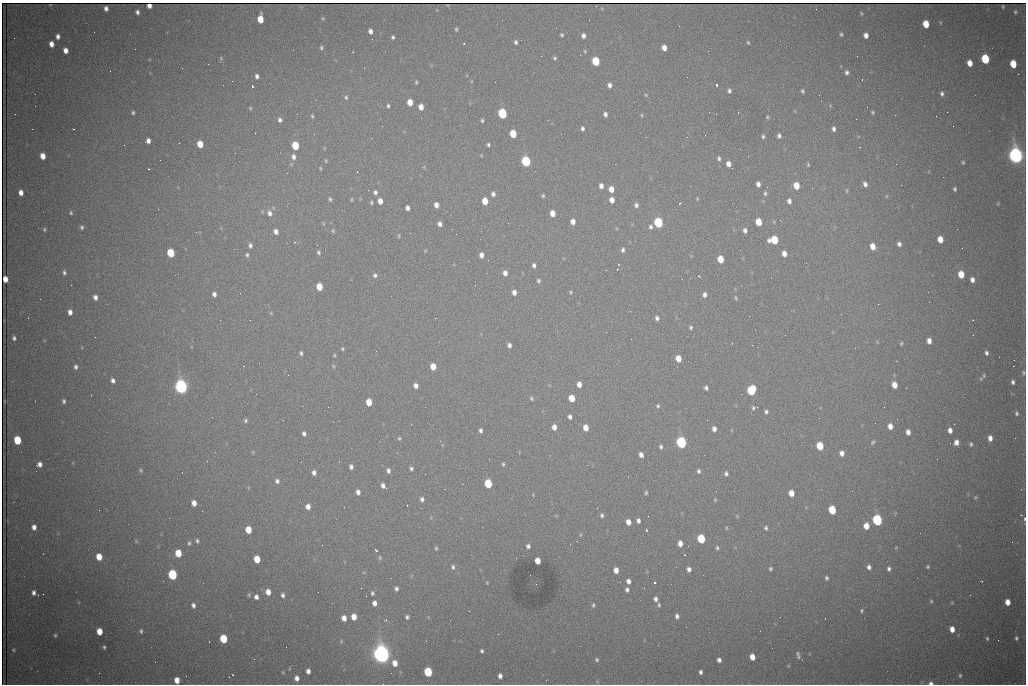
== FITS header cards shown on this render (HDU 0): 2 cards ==
NAXIS1  =                 1024 /fastest changing axis
NAXIS2  =                  682 /next to fastest changing axis

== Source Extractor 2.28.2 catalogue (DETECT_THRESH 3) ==
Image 1024 x 682 px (HDU 0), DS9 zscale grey, 1 PNG px = 1 image px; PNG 1028 x 686 px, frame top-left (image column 1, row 682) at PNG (2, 3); no overlay
Background 2160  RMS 28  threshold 83.8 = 3 sigma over >= 5 px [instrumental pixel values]
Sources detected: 400; all 400 listed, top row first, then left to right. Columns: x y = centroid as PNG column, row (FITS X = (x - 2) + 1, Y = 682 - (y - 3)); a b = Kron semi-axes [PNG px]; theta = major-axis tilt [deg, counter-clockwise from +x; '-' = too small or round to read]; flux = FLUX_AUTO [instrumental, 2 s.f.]
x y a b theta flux
448 5 3 2 - 1.1e+03
149 6 4 4 - 1.1e+04
1003 7 3 2 - 2.2e+03
106 8 5 4 - 7.5e+03
816 9 2 2 - 8.5e+02
137 12 4 4 - 5.6e+03
1015 12 6 4 -87 3.1e+03
861 13 5 3 - 2.3e+03
323 18 5 4 - 2.0e+03
260 19 6 5 - 4.0e+04
926 24 6 5 - 4.2e+04
456 29 4 3 - 2.7e+03
370 31 5 4 - 8.2e+03
94 32 2 2 - 1.1e+03
841 34 4 3 - 3.1e+03
562 35 4 3 - 2.8e+03
866 35 5 4 - 1.1e+04
58 36 5 4 - 7.9e+03
583 36 5 4 - 7.6e+03
393 37 4 3 - 3.7e+03
14 38 2 2 - 1.3e+03
372 39 2 2 - 1.0e+03
516 42 4 3 - 4.1e+03
748 42 4 3 - 2.3e+03
51 44 5 4 - 1.3e+04
464 44 3 2 - 1.2e+03
321 48 5 5 - 3.3e+03
664 48 5 4 - 1.7e+04
66 50 5 4 - 1.4e+04
293 50 2 2 - 8.5e+02
585 51 4 4 - 2.2e+03
708 51 2 2 - 8.7e+02
857 56 2 2 - 2.2e+03
221 58 6 5 - 2.3e+03
555 58 5 4 - 3.2e+03
985 59 6 5 - 1.3e+05
596 61 6 5 - 9.5e+04
970 63 5 4 - 2.0e+04
208 64 2 2 - 3.0e+03
1013 64 6 5 - 5.6e+04
110 71 2 2 - 9.5e+02
847 72 6 5 - 5.5e+03
1018 74 2 2 - 1.5e+04
257 76 5 4 - 6.2e+03
687 77 2 2 - 9.1e+02
862 79 3 2 - 3.8e+03
416 82 4 3 - 2.4e+03
609 85 5 4 - 7.3e+03
716 85 3 3 - 7.2e+03
252 86 3 3 - 9.2e+04
729 91 4 4 - 4.7e+03
802 91 5 5 - 3.3e+03
942 94 6 4 -88 4.5e+03
646 95 4 4 - 2.0e+03
819 95 2 2 - 8.2e+02
346 97 5 5 - 3.4e+03
315 100 2 2 - 1.1e+03
410 102 5 5 - 2.7e+04
634 102 2 2 - 7.6e+02
388 106 5 3 - 3.3e+03
830 106 5 4 - 1.9e+03
421 107 5 4 - 1.5e+04
250 108 5 5 - 2.6e+03
872 112 5 4 - 3.0e+03
947 112 2 2 - 3.0e+03
133 113 4 4 - 3.4e+03
502 113 6 5 - 1.9e+05
15 114 2 2 - 8.9e+02
297 114 3 2 - 2.6e+03
605 114 5 4 - 6.5e+03
716 114 2 2 - 1.0e+03
641 115 5 3 - 1.9e+03
895 115 2 2 - 8.9e+02
312 116 6 4 -79 2.8e+03
767 117 4 4 - 2.3e+03
280 120 6 5 - 6.3e+03
482 120 4 3 - 3.1e+03
382 126 2 2 - 1.7e+03
953 126 2 2 - 8.4e+02
582 128 4 3 - 4.7e+03
74 129 2 2 - 1.2e+03
834 129 5 4 - 6.0e+03
255 133 2 2 - 9.0e+02
513 134 6 5 - 6.0e+04
763 136 5 5 - 3.8e+03
779 136 6 5 - 5.7e+03
148 141 5 4 - 9.3e+03
179 143 2 2 - 4.0e+03
200 144 5 5 - 3.5e+04
124 145 2 2 - 2.0e+03
295 145 6 5 - 7.9e+04
488 145 4 3 - 3.4e+03
235 153 3 2 - 1.4e+03
43 156 5 4 - 1.9e+04
1016 156 8 6 -78 1.3e+06
293 157 8 6 -80 8.8e+03
719 158 6 4 -73 4.5e+03
326 161 5 4 - 2.5e+03
526 161 6 5 - 2.3e+05
963 162 4 3 - 2.6e+03
728 164 5 4 - 1.3e+04
896 164 2 2 - 1.3e+03
808 165 5 4 - 2.5e+03
424 167 5 4 - 1.7e+03
320 168 4 3 - 2.0e+03
732 168 2 2 - 1.1e+03
148 169 3 2 - 2.2e+03
758 184 5 4 - 9.0e+03
865 184 6 4 -65 6.7e+03
901 185 2 2 - 1.4e+03
601 186 5 4 - 9.6e+03
796 186 6 5 - 3.8e+04
812 188 2 2 - 3.2e+03
611 189 5 5 - 2.1e+04
955 189 4 3 - 3.4e+03
368 190 2 2 - 8.3e+03
847 190 7 3 -83 2.5e+03
375 192 6 5 - 5.7e+03
21 193 5 4 - 1.3e+04
765 193 6 5 - 4.0e+03
493 194 5 4 - 7.1e+03
543 196 4 4 - 2.7e+03
886 196 5 3 - 1.6e+03
330 199 5 4 - 3.5e+03
697 199 4 3 - 1.9e+03
351 200 5 2 - 2.0e+03
612 200 5 4 - 1.5e+04
380 201 5 4 - 1.7e+04
485 201 6 5 - 3.6e+04
789 201 6 5 - 8.1e+03
371 202 4 4 - 3.0e+03
680 203 4 2 - 1.6e+03
998 204 5 3 - 1.7e+03
436 205 5 4 - 1.1e+04
636 205 6 5 - 6.1e+03
407 208 5 4 - 8.7e+03
71 213 4 3 - 2.6e+03
269 213 8 7 - 9.9e+03
552 213 5 4 - 2.3e+04
780 220 3 2 - 2.4e+03
573 222 5 4 - 1.4e+04
758 222 5 5 - 4.3e+04
323 223 6 3 -46 1.8e+03
658 223 6 5 - 2.1e+05
440 224 5 5 - 8.6e+03
82 227 5 4 - 3.8e+03
650 227 5 5 - 4.5e+03
44 229 4 3 - 2.6e+03
745 230 6 5 - 6.8e+03
276 231 5 4 - 9.2e+03
333 231 5 4 - 2.5e+03
410 233 2 2 - 8.4e+02
399 236 7 3 -89 2.1e+03
940 239 5 4 - 2.6e+04
774 240 6 6 - 7.9e+04
294 242 2 2 - 1.6e+03
899 244 4 4 - 6.3e+03
250 245 6 5 - 5.2e+03
873 246 5 4 - 2.2e+04
623 250 6 4 -86 5.2e+03
740 250 2 2 - 9.2e+02
425 251 5 4 - 1.8e+03
318 252 5 4 - 3.4e+03
171 253 6 5 - 8.1e+04
784 254 5 4 - 1.4e+04
247 255 5 5 - 3.3e+03
481 255 5 4 - 1.1e+04
720 259 6 5 - 3.8e+04
488 260 3 2 - 2.3e+03
806 263 2 2 - 1.0e+03
534 265 5 4 - 5.7e+03
606 270 2 2 - 1.4e+03
617 270 2 2 - 1.5e+03
64 272 6 4 -82 4.5e+03
505 273 5 5 - 1.0e+04
961 274 6 5 - 3.9e+04
375 275 5 5 - 4.6e+03
932 275 2 2 - 1.2e+03
699 276 3 2 - 1.9e+03
5 279 5 4 - 1.8e+04
972 280 5 4 - 9.5e+03
538 281 5 4 - 3.7e+03
71 285 2 2 - 7.2e+03
319 287 5 5 - 4.3e+04
514 292 5 4 - 9.9e+03
571 292 5 4 - 2.5e+03
240 293 2 2 - 8.6e+02
214 294 5 4 - 7.5e+03
704 295 5 5 - 7.2e+03
95 297 5 4 - 8.4e+03
736 298 5 3 - 2.4e+03
878 304 3 2 - 1.4e+03
70 312 5 4 - 1.1e+04
271 313 4 4 - 1.9e+03
841 314 2 2 - 2.6e+03
657 318 5 4 - 5.6e+03
220 320 2 2 - 8.8e+02
691 327 4 4 - 3.1e+03
755 330 3 2 - 1.4e+03
95 337 2 2 - 9.4e+02
14 338 5 4 - 4.7e+03
929 341 5 4 - 1.3e+04
901 343 5 4 - 2.6e+03
509 345 4 4 - 6.3e+03
752 345 2 2 - 4.5e+03
855 348 2 2 - 7.8e+02
342 349 4 4 - 2.5e+03
301 353 5 3 - 3.5e+03
986 353 4 4 - 5.1e+03
334 355 4 4 - 2.2e+03
678 359 5 4 - 2.9e+04
1014 360 2 2 - 2.2e+03
259 363 2 2 - 1.6e+03
244 366 2 2 - 1.0e+03
333 366 5 4 - 2.2e+03
433 366 5 5 - 2.7e+04
1013 366 2 2 - 1.9e+04
76 367 5 4 - 4.9e+03
1023 373 7 5 87 3.7e+03
288 375 3 2 - 1.6e+03
984 375 7 6 - 4.0e+03
113 381 5 4 - 7.2e+03
1013 382 5 4 - 5.3e+03
579 384 5 4 - 1.3e+04
894 385 5 4 - 2.2e+04
416 386 5 4 - 9.8e+03
181 387 7 5 -80 9.3e+05
706 388 4 4 - 5.2e+03
751 390 6 5 - 1.5e+05
256 394 3 2 - 1.6e+03
741 394 2 2 - 9.1e+02
531 398 5 5 - 3.0e+03
572 398 5 5 - 3.7e+04
35 401 2 2 - 1.5e+03
64 401 4 3 - 3.9e+03
369 402 5 5 - 3.3e+04
658 406 5 4 - 3.1e+03
757 407 3 2 - 1.9e+03
753 408 6 5 - 3.1e+03
766 412 4 4 - 4.3e+03
1016 413 6 5 - 4.2e+03
212 417 2 2 - 7.4e+02
570 417 5 4 - 6.0e+03
897 419 2 2 - 9.5e+02
245 420 5 5 - 3.7e+03
707 420 2 2 - 9.0e+02
339 421 2 2 - 1.3e+03
875 423 3 2 - 1.4e+03
954 424 2 2 - 9.7e+03
890 426 5 4 - 1.5e+04
554 427 5 4 - 1.3e+04
586 428 5 4 - 2.2e+04
714 429 5 4 - 9.3e+03
481 430 4 3 - 5.3e+03
950 430 5 4 - 1.1e+04
908 432 5 4 - 1.1e+04
304 434 5 4 - 6.0e+03
399 438 5 4 - 2.7e+03
990 438 6 4 -87 1.2e+04
17 440 6 5 - 8.0e+04
681 442 6 5 - 4.2e+05
873 442 6 4 40 3.0e+03
956 442 5 4 - 1.1e+04
971 444 5 4 - 3.2e+03
820 446 6 5 - 7.0e+04
661 447 5 4 - 4.3e+03
842 453 5 5 - 1.1e+04
641 455 5 4 - 9.2e+03
39 464 5 5 - 9.3e+03
503 464 5 4 - 2.8e+03
587 465 2 2 - 5.4e+03
351 467 5 4 - 5.9e+03
411 468 4 4 - 4.0e+03
141 470 6 5 - 2.8e+03
388 471 5 4 - 5.9e+03
699 471 4 4 - 4.1e+03
314 473 5 5 - 7.7e+03
726 473 5 4 - 4.3e+03
277 481 6 6 - 6.2e+03
463 484 3 2 - 1.5e+03
488 484 6 5 - 9.6e+04
383 486 5 4 - 8.0e+03
716 491 2 2 - 2.3e+03
852 491 2 2 - 1.5e+03
358 492 5 4 - 8.9e+03
646 493 4 3 - 2.8e+03
791 493 5 5 - 2.5e+04
533 495 4 3 - 1.5e+03
975 497 5 4 - 2.2e+03
422 499 6 5 - 5.9e+03
715 500 4 3 - 1.7e+03
194 503 5 4 - 1.4e+04
308 506 5 5 - 1.3e+04
344 507 2 2 - 4.2e+03
421 508 2 2 - 7.9e+02
99 510 2 2 - 9.0e+02
832 510 6 5 - 8.6e+04
602 515 6 5 - 4.3e+03
1021 515 3 3 - 1.8e+03
737 516 6 3 -45 1.8e+03
1025 519 6 3 -89 3.6e+03
638 520 5 4 - 6.4e+03
877 520 6 5 - 3.2e+05
628 522 5 4 - 1.5e+04
866 526 6 5 - 2.6e+04
34 527 5 4 - 1.1e+04
726 528 4 4 - 1.7e+03
766 528 5 4 - 3.6e+03
248 530 5 5 - 3.4e+04
646 530 3 2 - 3.3e+03
581 535 5 3 - 2.0e+03
701 539 6 5 - 1.0e+05
136 541 6 4 -47 2.0e+03
197 541 6 5 - 4.4e+03
1012 542 2 2 - 8.5e+02
189 543 7 5 90 4.1e+03
680 543 5 4 - 1.4e+04
528 546 4 4 - 5.3e+03
896 547 5 4 - 1.8e+03
436 548 4 4 - 2.7e+03
717 548 5 4 - 3.3e+03
376 550 3 2 - 2.6e+03
178 553 6 5 - 5.0e+04
684 555 3 2 - 2.8e+03
99 557 5 5 - 3.1e+04
380 558 6 5 - 2.9e+03
257 559 6 5 - 4.1e+04
538 561 5 4 - 2.8e+04
453 567 6 5 - 4.6e+03
869 567 6 5 - 7.9e+03
928 567 4 4 - 2.7e+03
689 569 5 4 - 8.2e+03
770 569 3 3 - 3.1e+03
889 569 7 6 - 5.7e+03
616 570 5 4 - 1.4e+04
364 572 4 3 - 1.5e+03
172 575 6 5 - 2.1e+05
826 578 5 4 - 3.9e+03
628 581 5 4 - 8.5e+03
981 581 3 2 - 1.2e+03
487 583 4 3 - 1.7e+03
654 583 3 3 - 1.0e+05
536 584 2 2 - 9.2e+02
396 589 5 4 - 5.2e+03
627 590 5 4 - 5.8e+03
268 592 6 5 - 1.8e+04
34 593 5 4 - 6.6e+03
372 593 5 4 - 3.6e+03
43 594 2 2 - 9.5e+03
249 595 5 5 - 2.8e+03
283 595 5 4 - 5.0e+03
366 596 2 2 - 1.1e+03
256 597 5 5 - 7.9e+03
655 599 6 5 - 6.6e+03
931 601 5 5 - 2.9e+03
1007 602 5 4 - 1.9e+04
374 603 5 4 - 1.0e+04
952 603 5 3 - 2.1e+03
193 605 6 5 - 6.8e+03
593 605 6 4 79 3.4e+03
659 605 5 4 - 3.3e+03
861 611 4 4 - 2.8e+03
677 616 5 4 - 6.4e+03
354 617 5 4 - 2.2e+04
407 617 5 5 - 4.6e+03
344 618 5 4 - 1.4e+04
686 627 2 2 - 9.3e+02
952 629 5 4 - 1.7e+04
99 631 5 5 - 2.9e+04
141 631 5 4 - 3.6e+03
498 634 2 2 - 8.0e+02
55 635 4 3 - 2.6e+03
987 638 6 4 -73 3.0e+03
1016 638 5 5 - 4.0e+03
223 639 6 5 - 8.7e+04
998 640 2 2 - 1.3e+03
341 641 4 4 - 2.0e+03
104 647 4 3 - 2.9e+03
13 650 6 4 -75 2.7e+03
482 651 4 3 - 3.7e+03
798 653 6 5 - 3.3e+03
381 654 8 7 - 1.7e+06
752 657 5 4 - 2.1e+04
798 657 6 5 - 3.5e+03
254 659 2 2 - 5.8e+03
597 660 5 4 - 3.4e+03
719 660 4 4 - 7.4e+03
155 662 2 2 - 8.7e+02
395 663 7 6 - 1.8e+04
788 666 5 3 - 1.8e+03
308 671 5 4 - 9.2e+03
283 672 4 4 - 2.1e+03
428 672 6 5 - 1.2e+05
701 672 4 3 - 5.2e+03
233 675 2 2 - 1.6e+03
960 675 5 4 - 2.8e+03
500 676 5 4 - 8.0e+03
297 678 5 5 - 1.0e+04
177 680 5 4 - 2.0e+04
931 683 5 3 - 6.0e+03
At the frame edge (FLAGS 8, measured only in part): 5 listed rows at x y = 149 6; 1023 373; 1025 519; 177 680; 931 683

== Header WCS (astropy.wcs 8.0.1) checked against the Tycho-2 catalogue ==
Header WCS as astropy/WCSLIB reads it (CRVAL/CRPIX/CD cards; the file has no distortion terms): RA---TAN/DEC--TAN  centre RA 06:56:09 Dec +31:26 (104.04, +31.43 deg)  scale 1.44 arcsec/px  FOV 24.5' x 16.3'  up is -93 deg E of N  parity flipped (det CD > 0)
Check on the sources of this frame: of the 60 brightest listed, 10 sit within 2.2 arcsec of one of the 16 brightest Tycho-2 stars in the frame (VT <= 13.07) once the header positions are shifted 0.88 arcsec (0.36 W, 0.80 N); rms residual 1.25 arcsec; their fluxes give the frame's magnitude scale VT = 24.85 - 2.5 log10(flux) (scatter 0.18 mag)
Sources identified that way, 10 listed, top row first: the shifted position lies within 2.2 arcsec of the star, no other Tycho-2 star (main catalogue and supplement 1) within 4.4 arcsec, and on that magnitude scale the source's flux lands within +1.5 / -3 mag of the star's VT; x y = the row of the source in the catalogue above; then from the Tycho-2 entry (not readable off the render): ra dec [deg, ICRS J2000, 3 dp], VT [Tycho-2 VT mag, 2 dp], TYC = Tycho-2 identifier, HIP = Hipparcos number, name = IAU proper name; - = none
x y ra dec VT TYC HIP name
596 61 103.904 +31.460 12.65 2437-721-1 - -
526 161 103.952 +31.434 11.53 2437-424-1 - -
658 223 103.978 +31.488 11.51 2437-421-1 - -
774 240 103.984 +31.534 11.82 2437-428-1 - -
171 253 104.002 +31.294 13.07 2437-1012-1 - -
181 387 104.065 +31.301 9.89 2437-425-1 - -
751 390 104.055 +31.528 12.03 2437-1294-1 - -
681 442 104.081 +31.501 10.83 2437-37-1 - -
381 654 104.185 +31.385 8.52 2437-370-1 33393 -
428 672 104.192 +31.404 11.68 2437-91-1 - -